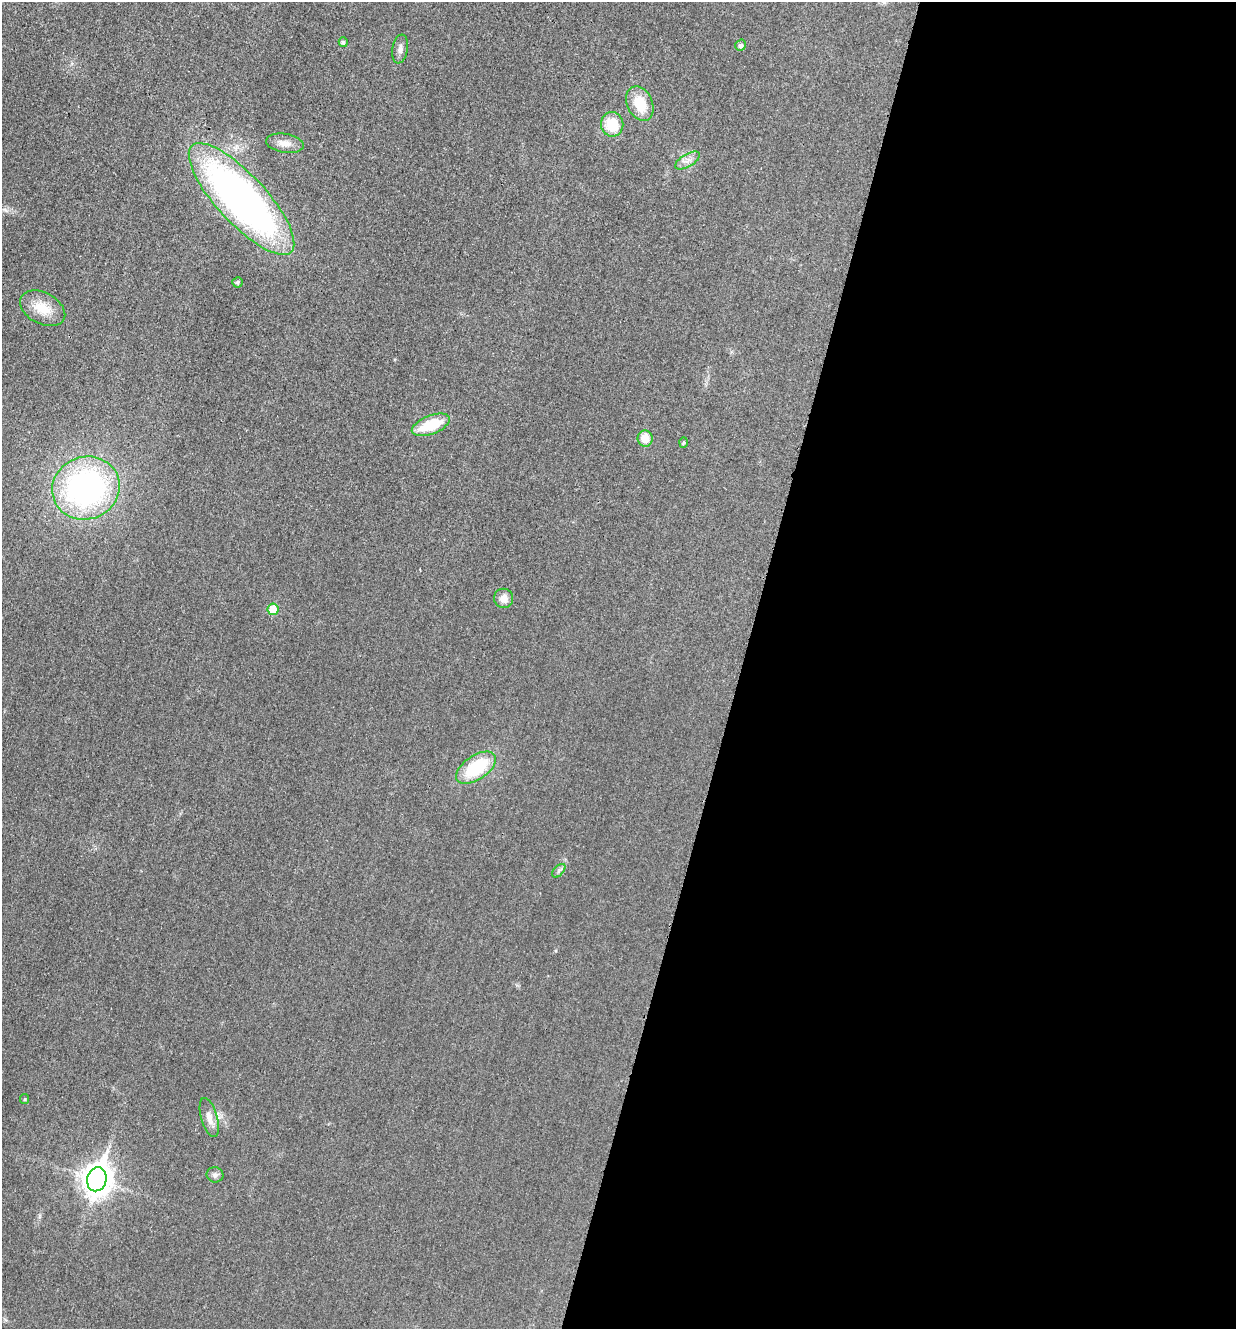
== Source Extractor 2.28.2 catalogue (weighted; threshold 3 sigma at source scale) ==
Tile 12 of 4 x 4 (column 4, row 3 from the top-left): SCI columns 3851-5084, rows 1346-2672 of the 5360 x 5349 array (HDU 1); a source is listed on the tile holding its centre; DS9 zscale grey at full resolution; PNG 1238 x 1331 px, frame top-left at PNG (2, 2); each listed source drawn as its Kron ellipse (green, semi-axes under 4 px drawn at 4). Shown black and unused: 40% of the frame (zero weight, under 3 of 4 exposures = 2% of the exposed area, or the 3 px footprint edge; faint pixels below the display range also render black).
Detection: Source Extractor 2.28.2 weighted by HDU 2 'WHT'; one run over the whole footprint, this tile lists its part. Background 0.0259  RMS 0.0063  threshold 0.0282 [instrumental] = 3 sigma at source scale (4.5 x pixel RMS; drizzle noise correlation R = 1.50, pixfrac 1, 0.05/0.05 arcsec/px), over >= 5 px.
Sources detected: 22; all 22 listed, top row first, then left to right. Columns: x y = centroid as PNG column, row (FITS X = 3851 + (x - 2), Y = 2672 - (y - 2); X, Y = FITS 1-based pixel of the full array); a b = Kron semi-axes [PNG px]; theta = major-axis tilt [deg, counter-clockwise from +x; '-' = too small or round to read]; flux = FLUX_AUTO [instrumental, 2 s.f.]
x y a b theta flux
343 42 5 4 - 1.4
741 45 5 5 - 1.7
400 49 14 7 80 3.2
640 104 18 12 -66 16
612 124 12 11 - 18
285 143 19 9 -8 5.7
687 160 14 6 30 3.8
241 199 73 24 -47 320
237 282 5 5 - 1.2
43 308 24 15 -28 13
431 425 20 9 21 22
645 439 8 7 - 8
683 443 5 4 - 0.81
86 488 34 31 21 160
504 598 10 9 - 5.4
273 609 6 5 - 15
476 768 22 12 34 35
559 871 8 5 46 1.6
25 1099 5 4 - 0.73
209 1117 20 8 -74 5.9
215 1175 8 7 - 2.1
97 1179 12 9 74 830